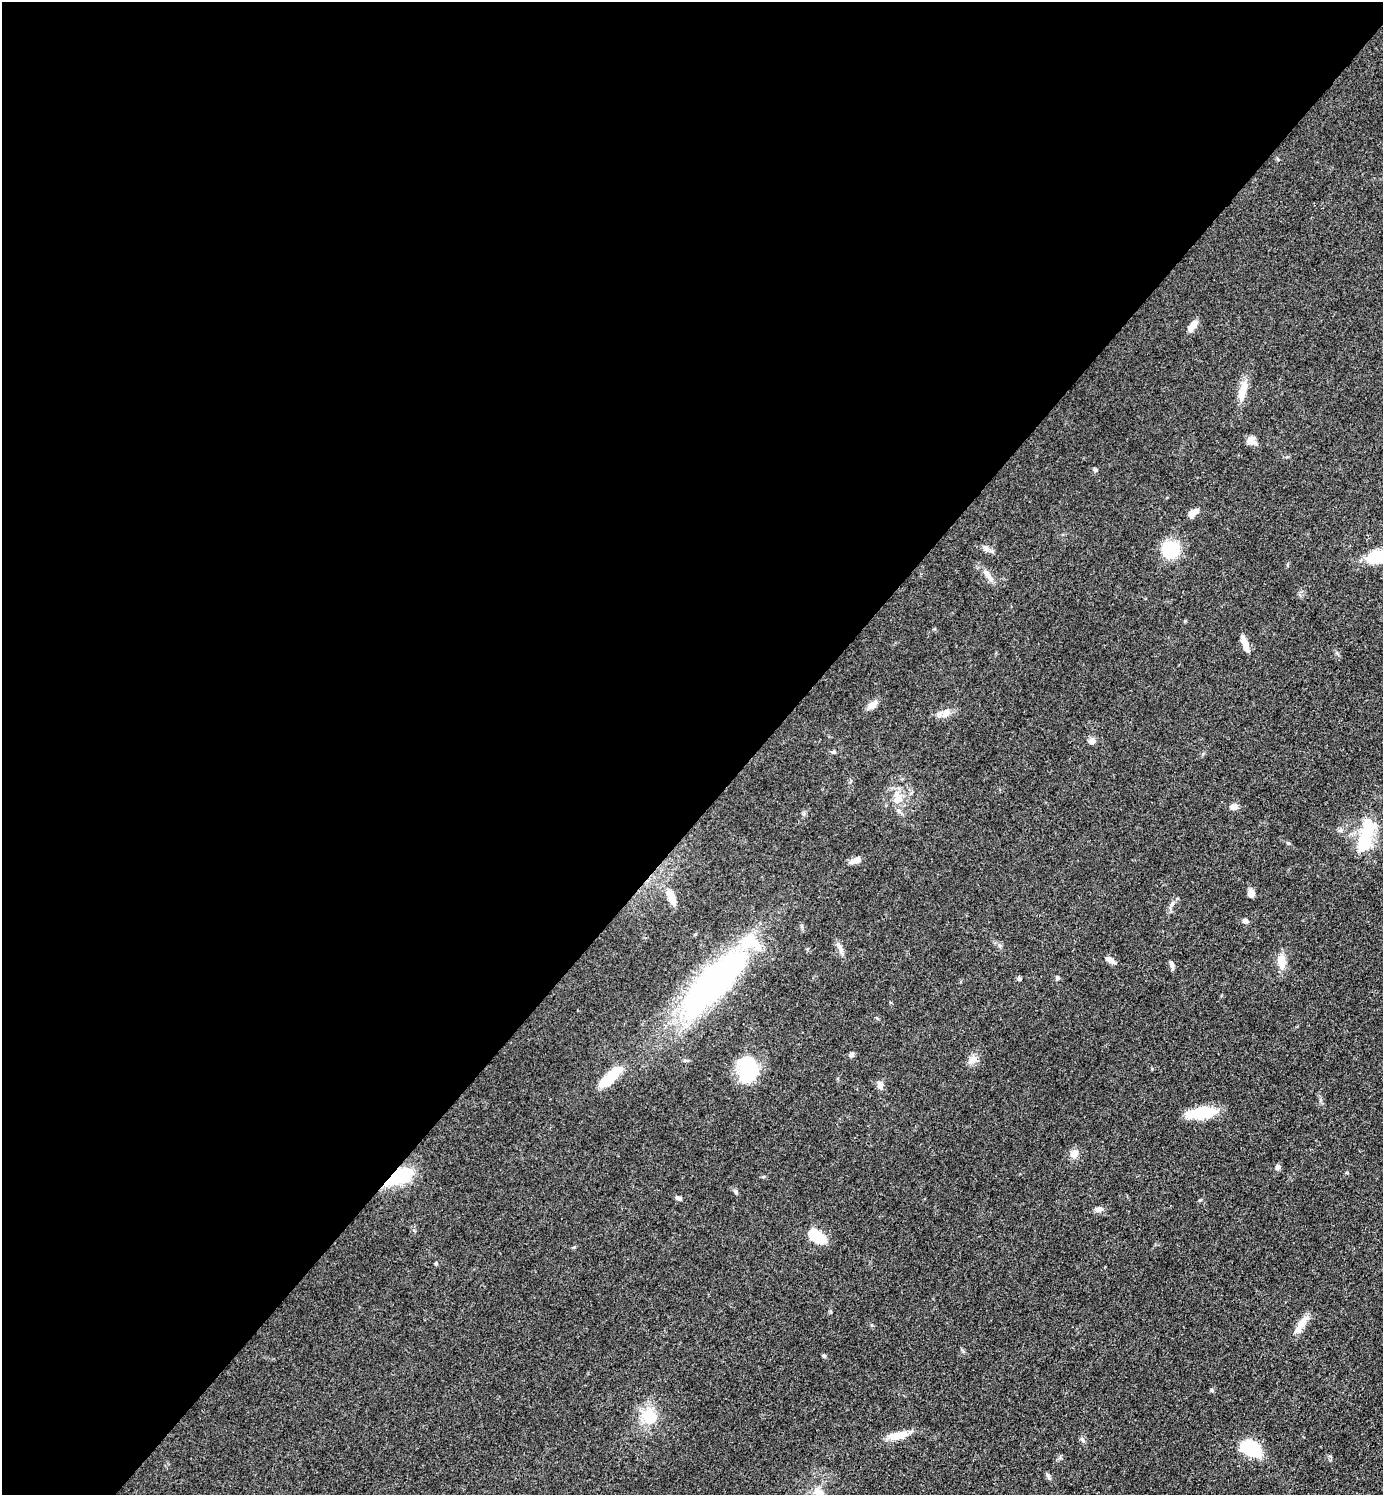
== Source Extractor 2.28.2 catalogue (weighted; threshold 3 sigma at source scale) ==
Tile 5 of 4 x 4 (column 1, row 2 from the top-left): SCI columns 156-1536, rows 2988-4480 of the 5977 x 5976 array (HDU 1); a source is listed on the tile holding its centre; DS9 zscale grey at full resolution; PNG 1385 x 1497 px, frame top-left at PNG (2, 2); no overlay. Shown black and unused: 55% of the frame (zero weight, under 3 of 4 exposures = <1% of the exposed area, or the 3 px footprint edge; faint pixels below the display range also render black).
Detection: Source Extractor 2.28.2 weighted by HDU 2 'WHT'; one run over the whole footprint, this tile lists its part. Background 0.0526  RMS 0.0049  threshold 0.022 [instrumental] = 3 sigma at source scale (4.5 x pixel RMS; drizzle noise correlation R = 1.50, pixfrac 1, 0.05/0.05 arcsec/px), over >= 5 px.
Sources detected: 54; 1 inside a brighter object's white glare — not listed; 2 inside a brighter listed object's ellipse — not listed separately; the other 51 listed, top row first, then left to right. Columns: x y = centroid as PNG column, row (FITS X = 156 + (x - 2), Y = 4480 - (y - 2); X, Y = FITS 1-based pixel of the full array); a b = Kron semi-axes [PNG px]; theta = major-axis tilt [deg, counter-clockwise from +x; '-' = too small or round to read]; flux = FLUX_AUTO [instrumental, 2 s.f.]
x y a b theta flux
1193 325 13 7 53 3.8
1243 391 27 9 74 6.8
1251 440 13 9 42 2.6
1193 512 12 7 32 3.7
986 548 7 6 - 1.6
1170 549 18 15 20 19
1378 556 25 12 10 21
988 575 11 7 -67 2.6
1245 644 21 6 -72 3.9
872 705 12 7 35 3.7
946 713 13 9 47 3.5
1091 741 9 8 - 1.9
834 751 6 4 17 0.77
898 799 14 9 27 4.5
1233 807 9 7 -11 2.8
899 811 9 4 -45 1.4
1341 830 6 5 - 1
1365 837 42 14 74 24
856 860 16 6 20 2.9
1251 893 7 7 - 2.9
672 898 13 7 -65 5.3
1245 921 7 6 - 1.5
840 948 17 5 -62 2.5
1110 960 14 6 -30 2.4
1282 962 17 9 -86 6.2
1172 965 11 5 -76 1.6
1057 978 6 5 - 0.85
1019 979 6 4 -73 0.86
714 982 93 31 45 130
851 1054 7 6 - 1.3
973 1060 11 8 11 3.1
748 1069 24 19 84 32
608 1079 31 12 44 12
880 1085 10 8 -70 2.3
1202 1113 30 11 7 16
1074 1154 11 9 53 2.9
1278 1167 7 6 - 1.5
399 1177 32 14 23 22
735 1191 7 5 -61 0.98
679 1198 8 5 -19 1.4
1099 1209 10 7 7 2
817 1236 15 9 -37 18
436 1263 4 3 - 0.59
1298 1329 18 9 51 4.7
824 1356 6 4 -1 0.62
1212 1390 5 4 - 0.84
649 1416 21 18 -54 14
898 1435 23 8 13 7.9
1250 1448 16 10 -23 35
1048 1475 9 3 -45 0.88
818 1493 10 8 -42 5
Overlapping masked pixels (flux is a lower limit): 1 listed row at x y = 399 1177
Isophote crosses this tile's border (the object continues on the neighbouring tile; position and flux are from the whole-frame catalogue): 2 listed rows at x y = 1378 556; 818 1493
Unlisted compact peaks at least as high as the median listed source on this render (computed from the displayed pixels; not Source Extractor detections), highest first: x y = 1096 470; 1082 1439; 763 1177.